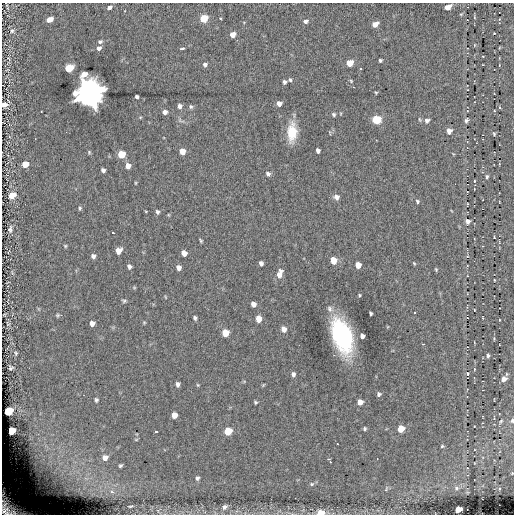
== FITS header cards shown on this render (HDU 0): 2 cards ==
NAXIS1  =                  512
NAXIS2  =                  512

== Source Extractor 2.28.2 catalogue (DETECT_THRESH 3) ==
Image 512 x 512 px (HDU 0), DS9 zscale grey, 1 PNG px = 1 image px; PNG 516 x 516 px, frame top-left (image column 1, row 512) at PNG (2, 3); no overlay
Background 0.294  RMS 5.5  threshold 16.4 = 3 sigma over >= 5 px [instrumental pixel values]
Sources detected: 132; all 132 listed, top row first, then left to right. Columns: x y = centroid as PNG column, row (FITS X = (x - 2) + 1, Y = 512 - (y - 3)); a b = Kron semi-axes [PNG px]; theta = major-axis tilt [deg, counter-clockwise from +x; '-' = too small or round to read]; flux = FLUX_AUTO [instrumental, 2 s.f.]
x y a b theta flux
109 7 4 3 - 1400
448 7 6 4 30 3900
474 17 5 3 - 310
204 19 5 5 - 14000
49 20 5 4 - 4000
305 21 5 4 - 1000
375 24 5 4 - 3400
12 31 6 5 - 790
494 33 2 2 - 240
233 35 5 4 - 3300
100 42 5 4 - 740
99 48 5 4 - 1400
182 49 5 3 - 980
483 56 2 2 - 200
380 60 4 3 - 590
349 63 5 5 - 7400
205 64 5 4 - 970
69 68 5 5 - 17000
290 80 5 4 - 520
351 81 4 3 - 340
284 82 4 3 - 870
376 92 3 2 - 310
88 94 9 9 - 930000
137 96 4 3 - 780
279 103 5 4 - 1900
4 105 5 4 - 2200
180 106 4 4 - 1400
191 107 6 4 -74 600
499 107 4 3 - 320
165 112 4 4 - 1500
333 114 3 3 - 550
376 120 6 5 - 15000
427 120 6 6 - 1100
466 120 5 4 - 690
449 131 5 5 - 2100
292 133 15 8 88 12000
494 134 5 4 - 440
182 151 5 5 - 4200
318 151 5 4 - 1100
89 152 5 4 - 390
121 154 5 5 - 8200
25 164 5 5 - 5400
128 166 5 5 - 2700
103 170 4 4 - 1000
268 174 6 5 - 840
487 176 5 4 - 590
474 181 4 2 - 270
12 195 6 5 - 5600
336 197 6 6 - 1300
417 201 4 3 - 480
467 204 3 2 - 260
80 208 5 4 - 500
157 212 5 4 - 700
468 221 5 5 - 1200
10 229 8 5 84 900
113 233 3 2 - 530
494 237 2 2 - 280
201 240 4 2 - 410
65 246 4 3 - 370
118 251 6 5 - 2900
184 253 5 4 - 2500
93 256 4 4 - 1100
467 256 5 3 - 320
333 260 6 5 - 6000
261 263 4 4 - 960
414 263 5 3 - 350
358 265 5 5 - 3000
129 266 5 4 - 1000
179 268 5 4 - 1500
436 269 4 3 - 380
280 274 11 6 72 2300
494 280 3 2 - 300
359 295 3 3 - 350
124 301 6 4 -13 530
253 304 5 4 - 1500
330 309 9 6 -60 1200
474 310 3 2 - 210
371 313 4 3 - 520
414 313 2 2 - 310
58 315 8 4 0 550
195 318 4 4 - 710
259 319 6 5 - 3300
499 320 3 2 - 210
144 322 5 3 - 320
92 323 5 5 - 1800
8 324 8 3 -57 260
284 329 5 5 - 2100
225 333 6 5 - 6900
342 336 22 12 -70 65000
362 336 5 4 - 1400
494 338 5 4 - 360
423 344 3 2 - 410
16 353 5 4 - 440
488 355 5 4 - 640
11 368 4 3 - 530
474 369 4 3 - 230
293 374 6 4 -85 990
467 374 4 3 - 390
504 379 5 5 - 2100
177 384 5 3 - 950
198 385 5 3 - 330
263 385 5 3 - 270
379 394 4 4 - 720
96 400 5 4 - 620
255 402 4 3 - 450
360 402 5 5 - 2800
8 411 6 5 - 25000
174 415 5 5 - 2900
501 421 5 3 - 380
512 421 5 4 - 560
365 429 4 4 - 540
401 429 5 5 - 6900
11 431 5 5 - 9700
228 431 6 5 - 9600
156 432 3 3 - 680
136 440 5 3 - 330
337 444 2 2 - 230
442 446 3 3 - 410
105 458 7 6 - 2000
328 459 3 3 - 490
330 462 3 2 - 650
120 466 4 3 - 530
197 478 6 5 - 780
312 484 6 5 - 640
456 488 6 5 - 830
386 489 8 4 64 640
112 492 6 4 -14 880
130 506 6 3 9 400
9 507 25 15 -40 11000
224 507 7 6 - 1300
458 509 5 4 - 6300
320 513 6 4 3 6400
At the frame edge (FLAGS 8, measured only in part): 4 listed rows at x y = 4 105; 512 421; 9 507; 320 513